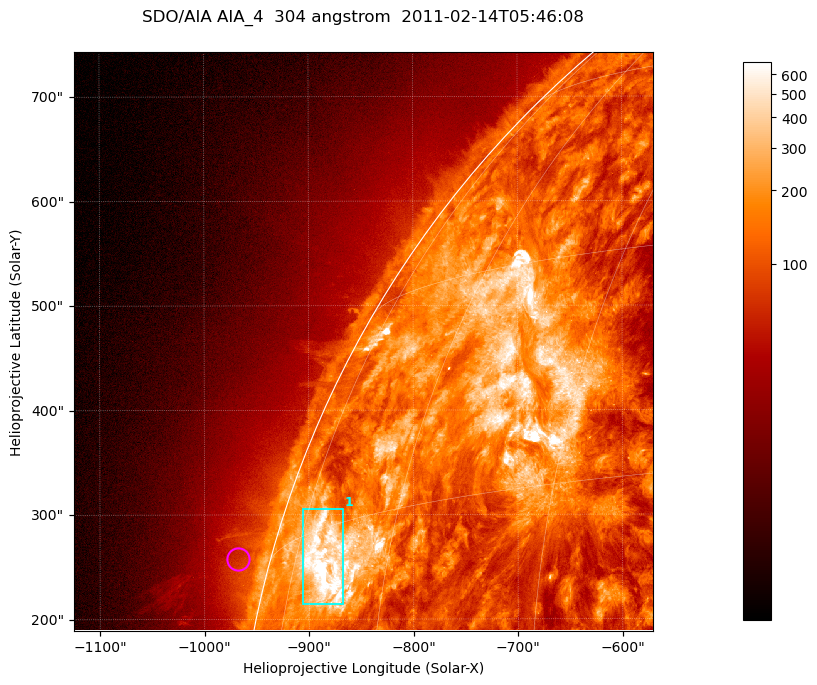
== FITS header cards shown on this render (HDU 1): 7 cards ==
TELESCOP= 'SDO/AIA '           / For AIA: SDO/AIA
INSTRUME= 'AIA_4   '           / For AIA: AIA_ATA1, AIA_ATA2, AIA_ATA3 or AIA_AT
WAVELNTH=                  304 / [angstrom] Wavelength
WAVEUNIT= 'angstrom'           / Wavelength unit: angstrom
DATE-OBS= '2011-02-14T05:46:08.125' / [ISO] Date when observation started; ISO 8
CTYPE1  = 'HPLN-TAN'           / CTYPE1; Typically HPLN
CTYPE2  = 'HPLT-TAN'           / CTYPE2; Typically HPLT

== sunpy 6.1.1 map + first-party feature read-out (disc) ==
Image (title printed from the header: SDO/AIA AIA_4  304 angstrom  2011-02-14T05:46:08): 923 x 923 px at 0.6 arcsec/px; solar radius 972 arcsec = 1619 px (partial field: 4.9% of the solar disc is inside the frame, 47% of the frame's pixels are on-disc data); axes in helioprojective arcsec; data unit not stated in the header (colour bar unlabelled)
Orientation: roll -0.132 deg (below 1 deg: not rotated)
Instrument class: DISC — disc imager (sunpy class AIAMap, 304 A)
Bright regions (active regions / flare kernels): reference = the on-disc median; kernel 7 px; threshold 5 sigma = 374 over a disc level ~131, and >= 1.15x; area >= 851 px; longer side >= 11 px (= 6.6 arcsec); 1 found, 1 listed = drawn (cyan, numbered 1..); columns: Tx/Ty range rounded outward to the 2 arcsec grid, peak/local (2 s.f.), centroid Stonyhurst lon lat
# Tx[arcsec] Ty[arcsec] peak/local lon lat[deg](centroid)
1 -906..-866 214..306 8 -69 +13
Off-limb structures (1.02-1.3 R_sun): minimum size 400 px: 2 found; the strongest spans PA ~75..80 deg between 1.02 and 1.06 R_sun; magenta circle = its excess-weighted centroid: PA ~75 deg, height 1.03 R_sun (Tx ~-968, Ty ~258 arcsec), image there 1.5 x the reference